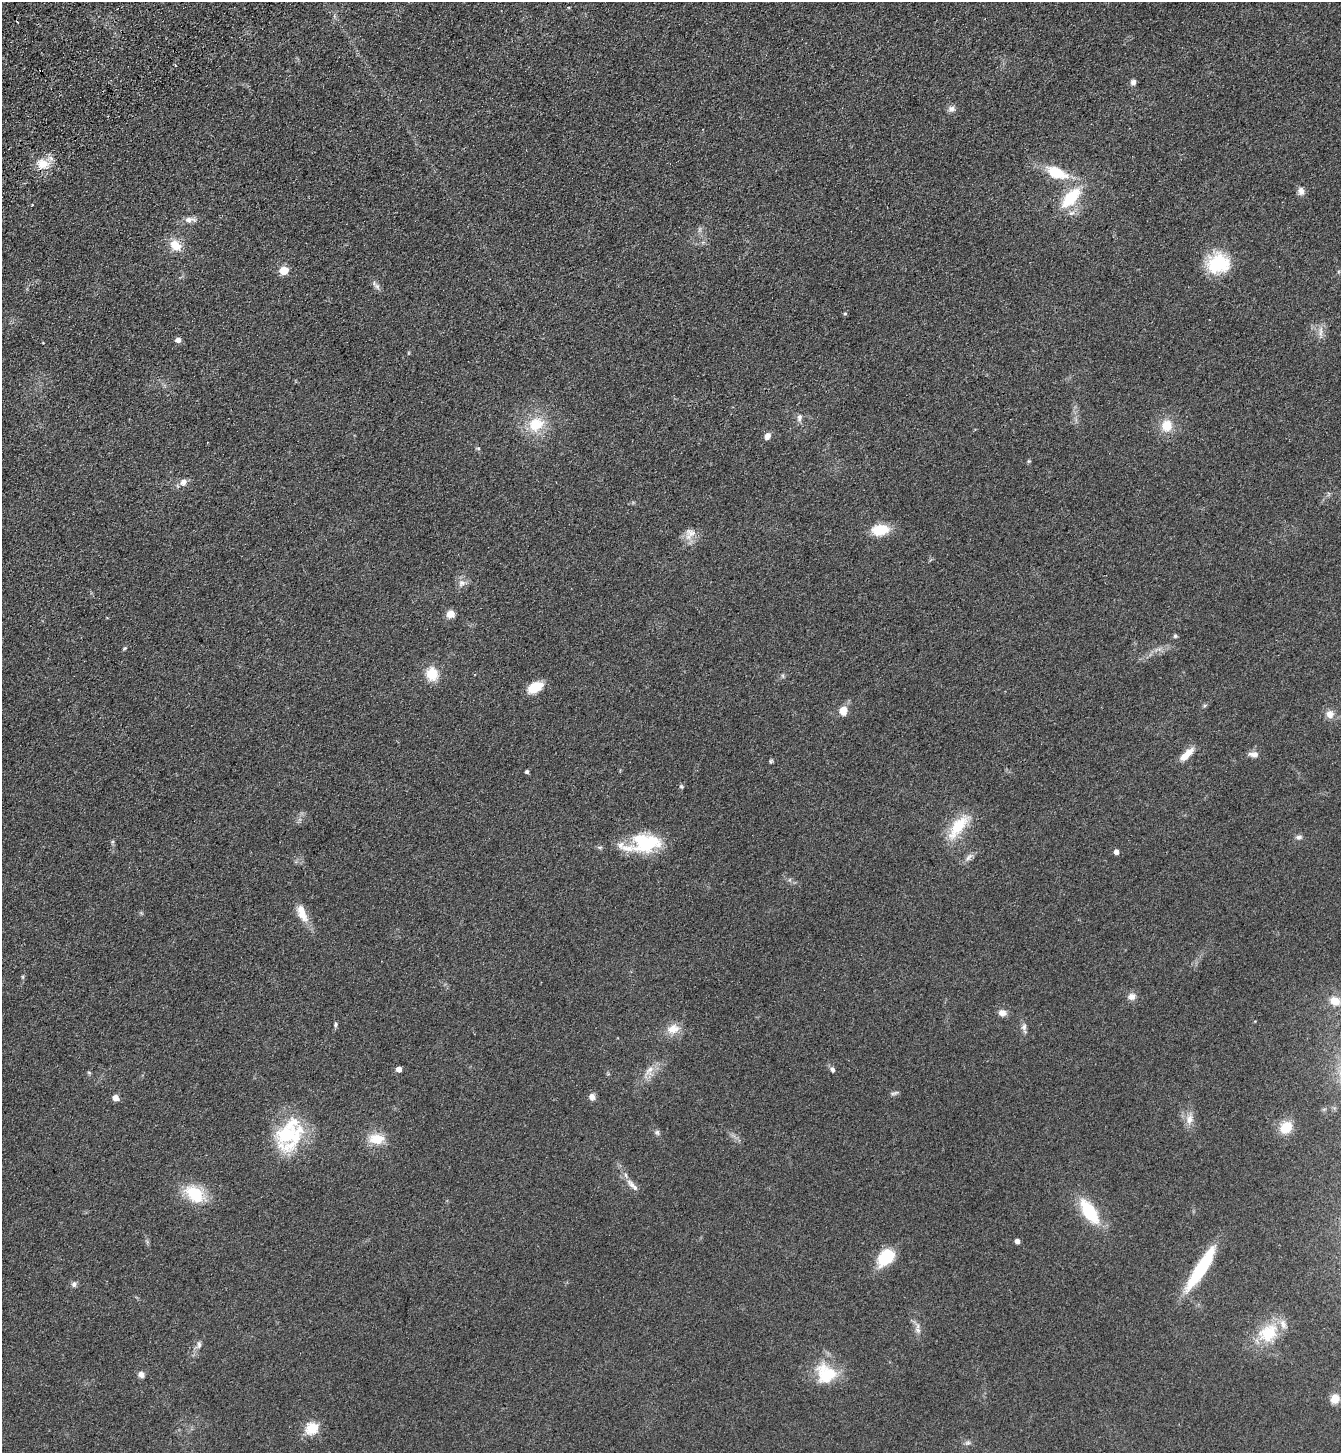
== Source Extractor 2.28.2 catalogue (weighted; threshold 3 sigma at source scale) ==
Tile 11 of 4 x 4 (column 3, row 3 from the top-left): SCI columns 2914-4252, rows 1557-3007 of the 5960 x 6014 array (HDU 1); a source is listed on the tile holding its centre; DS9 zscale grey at full resolution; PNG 1343 x 1455 px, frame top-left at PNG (2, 2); no overlay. Shown black and unused: <1% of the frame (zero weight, under 3 of 4 exposures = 6% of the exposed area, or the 3 px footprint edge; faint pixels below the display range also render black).
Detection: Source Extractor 2.28.2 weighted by HDU 2 'WHT'; one run over the whole footprint, this tile lists its part. Background 0.07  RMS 0.0088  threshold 0.0395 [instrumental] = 3 sigma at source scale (4.5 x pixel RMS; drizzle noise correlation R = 1.50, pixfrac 1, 0.05/0.05 arcsec/px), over >= 5 px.
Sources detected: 82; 1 cosmic-ray / hot-pixel residue — not listed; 3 inside a brighter listed object's ellipse — not listed separately; the other 78 listed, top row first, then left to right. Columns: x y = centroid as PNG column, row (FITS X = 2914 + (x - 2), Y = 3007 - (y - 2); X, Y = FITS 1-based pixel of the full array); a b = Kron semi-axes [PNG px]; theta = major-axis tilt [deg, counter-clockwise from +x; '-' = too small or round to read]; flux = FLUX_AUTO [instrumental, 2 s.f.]
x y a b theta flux
1133 82 7 7 - 2.7
951 109 10 8 4 3.5
43 164 15 12 2 14
1056 173 26 13 -23 29
1301 191 10 8 -80 4.5
1071 198 29 13 48 36
190 220 17 7 -2 5.3
175 245 16 12 -47 13
1218 264 24 21 16 45
284 270 5 5 - 29
377 286 9 6 -74 2.7
845 314 5 4 - 1.3
1320 332 19 5 89 4.9
178 340 5 5 - 5.2
799 418 11 7 81 3.4
536 424 21 17 28 26
1167 426 13 12 - 16
767 436 9 6 61 4.1
478 448 6 3 -18 1
1029 461 6 4 42 1
184 482 8 7 - 5.1
880 530 17 11 7 23
690 534 19 13 54 8.7
461 583 10 8 63 4.7
451 614 9 8 - 6.4
1175 636 5 5 - 1.5
125 648 6 4 32 1.1
432 674 16 13 -80 17
783 676 6 4 -72 1.2
535 687 13 8 28 24
843 710 11 10 - 9.2
1330 714 10 9 - 6.4
1186 754 20 7 44 11
1254 754 11 7 -2 5
771 761 5 5 - 1.1
527 772 4 4 - 1.9
681 786 5 4 - 1.1
958 827 40 15 53 28
1299 837 9 6 4 2.6
112 842 6 4 71 1.1
646 843 36 21 -1 48
1116 852 5 4 - 4.5
969 857 13 7 46 3.9
302 913 25 10 -68 12
23 977 6 4 -72 1
1132 996 10 9 - 4.8
1335 1001 12 10 -27 12
1002 1013 10 8 -16 5.2
336 1024 6 4 76 1.6
1024 1028 13 6 -81 3.7
673 1029 18 12 13 11
399 1069 5 4 - 5.4
650 1070 17 7 45 6.9
832 1070 8 6 -54 2.4
89 1073 6 3 -20 0.98
894 1093 13 3 18 1.8
592 1097 7 6 - 4.7
116 1098 5 5 - 7.2
1189 1119 15 10 84 7.4
1286 1127 14 11 49 17
657 1132 7 6 - 2
289 1135 43 32 50 65
376 1139 19 13 -2 17
632 1185 21 6 -44 6.1
195 1194 23 15 -39 34
1089 1211 26 12 -56 44
1017 1241 4 4 - 4.5
886 1258 18 12 47 34
1201 1268 55 11 58 54
74 1284 7 7 - 2.8
918 1330 10 7 -62 3.7
1268 1333 30 22 34 31
199 1345 10 5 85 2.8
141 1374 7 6 - 4
826 1374 28 24 -41 34
1335 1399 9 8 - 10
312 1428 6 5 - 76
968 1443 8 5 19 2